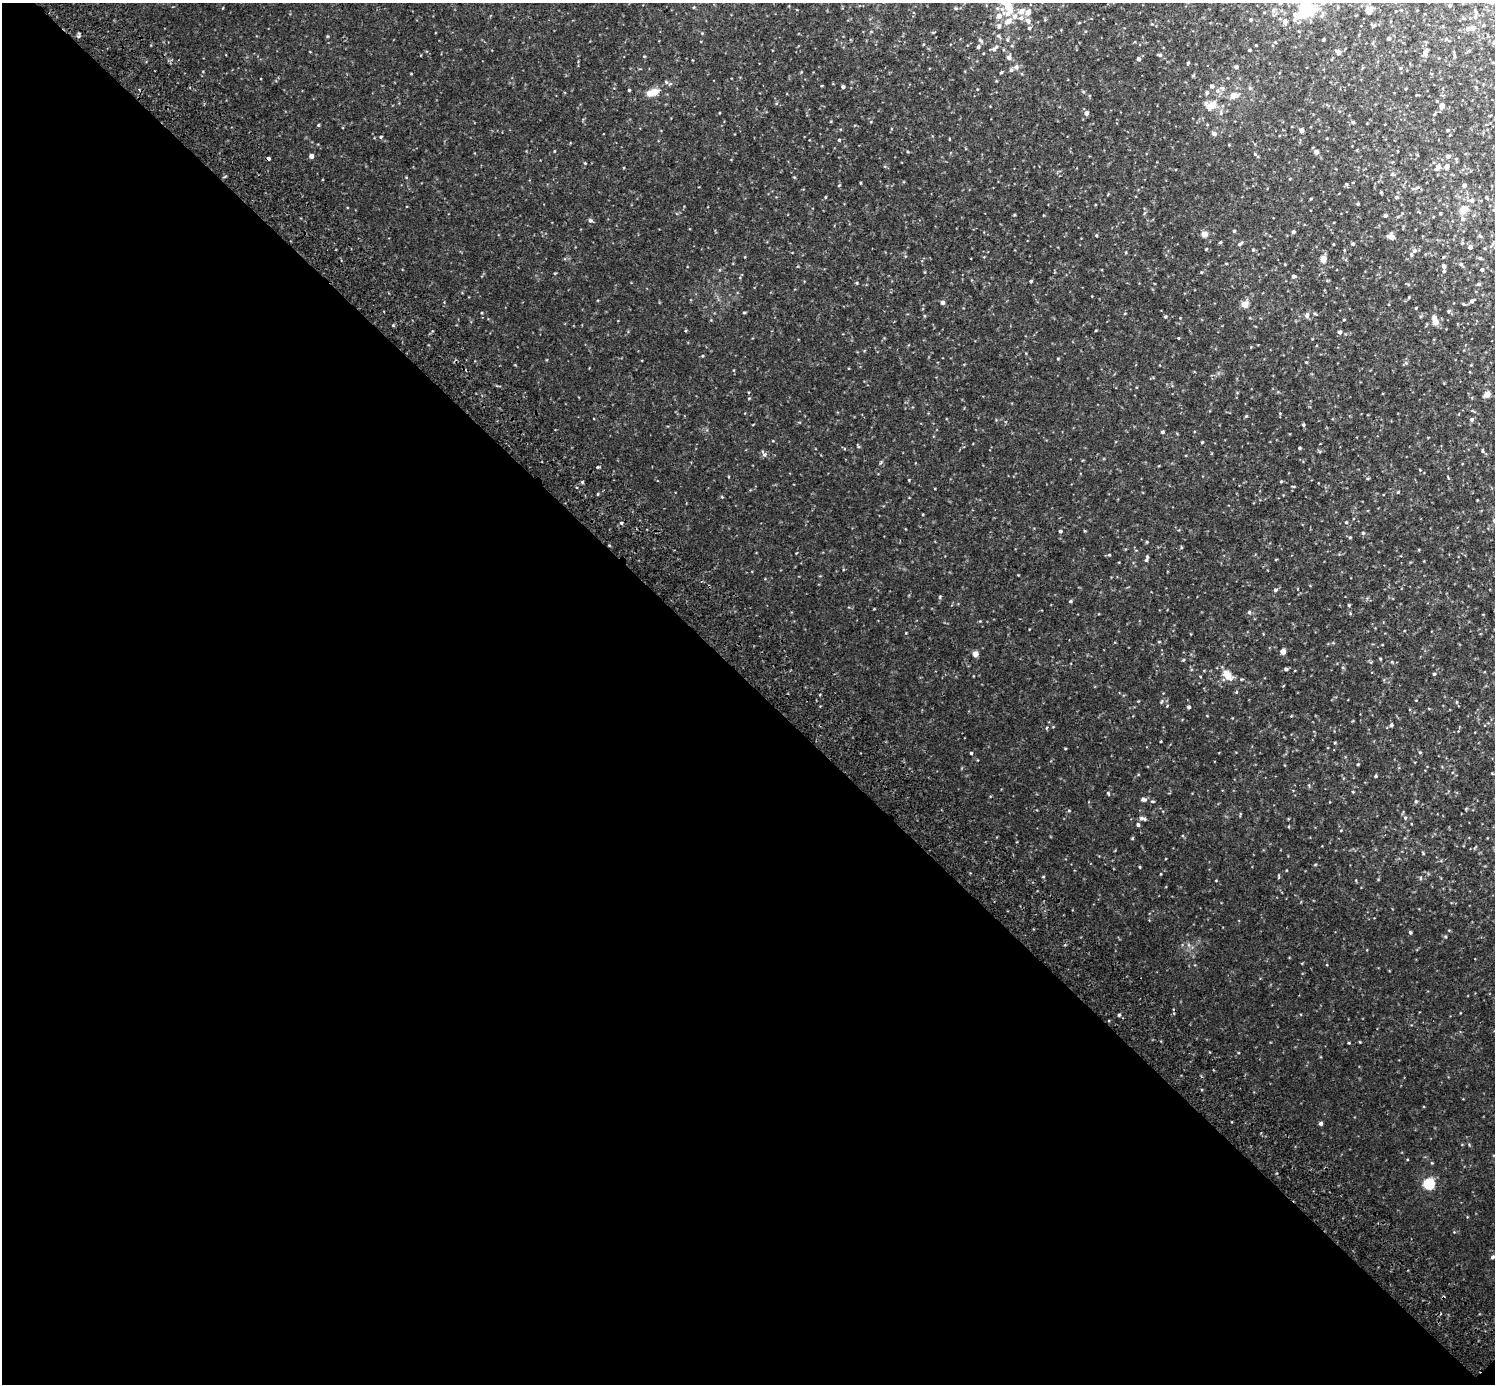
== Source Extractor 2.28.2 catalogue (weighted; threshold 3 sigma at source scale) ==
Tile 14 of 4 x 4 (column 2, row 4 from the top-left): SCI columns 1541-3033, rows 202-1583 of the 6070 x 6071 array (HDU 1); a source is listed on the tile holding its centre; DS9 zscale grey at full resolution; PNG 1497 x 1386 px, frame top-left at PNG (2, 3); no overlay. Shown black and unused: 51% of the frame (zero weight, under 2 of 3 exposures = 3% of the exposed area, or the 3 px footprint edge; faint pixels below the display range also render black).
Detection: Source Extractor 2.28.2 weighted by HDU 2 'WHT'; one run over the whole footprint, this tile lists its part. Background 0.0334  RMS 0.0087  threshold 0.0391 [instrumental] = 3 sigma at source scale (4.5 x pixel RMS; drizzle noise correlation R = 1.50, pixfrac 1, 0.05/0.05 arcsec/px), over >= 5 px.
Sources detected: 153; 2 inside a brighter object's white glare — not listed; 5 inside a brighter listed object's ellipse — not listed separately; the other 146 listed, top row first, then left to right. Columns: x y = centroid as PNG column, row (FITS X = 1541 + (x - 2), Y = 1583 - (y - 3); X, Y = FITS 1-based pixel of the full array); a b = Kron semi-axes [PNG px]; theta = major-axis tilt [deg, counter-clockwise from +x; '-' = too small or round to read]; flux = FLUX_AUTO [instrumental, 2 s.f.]
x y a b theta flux
1280 3 5 3 - 0.79
1008 5 16 9 -79 15
1273 10 6 5 - 1.9
1368 10 4 4 - 15
1022 11 8 6 38 4.4
1306 11 17 10 24 31
999 16 9 7 -69 4.4
1021 18 7 6 - 2.5
1250 19 4 3 - 0.91
1008 21 8 6 32 5.1
1028 21 7 6 - 3.2
1284 21 7 6 - 2.9
999 26 6 5 - 1.6
1373 26 6 3 37 0.9
1029 28 4 4 - 1.2
1472 28 5 4 - 5.3
1468 29 5 4 - 2
1389 38 4 4 - 1.3
1323 40 3 3 - 1.3
1256 45 3 3 - 0.57
978 47 6 4 90 1.3
994 49 6 5 - 1.9
1249 50 3 3 - 0.89
1338 52 8 4 -32 2.1
1425 52 5 5 - 4.4
1160 55 5 5 - 1.3
1009 57 6 6 - 2.3
1138 59 4 4 - 2.5
1188 63 4 4 - 0.78
1016 67 6 6 - 2.4
1236 67 5 4 - 1.7
1001 72 3 3 - 0.95
666 82 6 4 -72 1.1
1212 86 5 5 - 2
843 87 4 4 - 1.5
1222 88 7 6 - 2.5
1250 88 5 4 - 1.1
629 90 3 3 - 0.86
654 92 6 6 - 10
1207 92 5 4 - 1.5
1233 96 6 5 - 9
1211 105 10 7 13 13
1442 105 5 5 - 5.6
1086 113 5 4 - 3
1434 114 5 3 - 0.66
1353 122 4 4 - 1.1
318 125 4 3 - 0.86
1301 130 4 4 - 3.1
1448 130 4 4 - 0.83
1214 134 5 5 - 2.3
381 137 4 3 - 0.91
839 140 4 3 - 0.8
1316 152 5 5 - 2.8
311 156 4 4 - 4
1448 156 5 5 - 2.3
268 158 4 3 - 1.8
585 163 4 3 - 0.7
1447 166 5 5 - 2.5
1438 167 8 6 43 2.9
1464 185 5 4 - 2.1
825 197 4 3 - 0.59
1396 197 5 5 - 1.3
1486 197 4 3 - 0.91
1472 200 6 5 - 2.3
1358 204 5 3 - 0.83
1463 209 5 4 - 18
1440 213 3 2 - 0.74
1385 215 4 3 - 1.9
1463 219 6 6 - 1.9
590 220 5 5 - 1.7
1234 231 3 3 - 1.1
1293 232 5 4 - 1.4
1204 234 4 4 - 8.7
1096 235 4 4 - 0.89
1480 236 6 3 -18 0.86
1391 237 7 5 -17 5.3
1220 242 4 3 - 0.92
1240 244 8 4 47 1.3
1352 244 4 4 - 1.2
1470 247 4 4 - 2.1
1206 249 3 3 - 0.61
1414 250 7 7 - 2.3
1480 258 5 4 - 1.1
1323 259 4 4 - 13
1461 264 5 5 - 1.2
1443 266 5 4 - 2.3
1482 270 3 3 - 1.4
1444 271 4 3 - 1.1
1294 276 5 4 - 1.6
1031 281 4 3 - 1.1
1472 301 5 4 - 1.8
942 302 4 4 - 2.8
1245 304 6 6 - 6.7
1463 304 4 3 - 0.67
1416 308 3 3 - 0.6
1449 311 5 4 - 1.2
744 313 5 3 - 0.73
1307 315 7 5 82 2.2
1165 316 4 3 - 0.98
1435 321 8 5 -78 11
1340 332 4 4 - 2.1
1178 338 3 2 - 0.54
1487 394 4 4 - 11
1472 419 5 5 - 1.6
1303 425 4 3 - 1
1162 432 4 3 - 1.2
1202 442 3 3 - 0.67
1299 448 4 3 - 0.87
764 455 5 4 - 1.5
1281 481 5 3 - 0.79
582 482 5 3 - 0.81
1398 492 4 4 - 0.67
1346 522 4 3 - 0.73
621 523 4 3 - 0.91
1060 531 4 3 - 1.2
1363 533 5 4 - 1
1109 555 5 3 - 0.78
1146 560 7 5 74 1.7
1275 590 6 4 16 1.3
1070 601 4 3 - 1.1
1349 605 4 3 - 0.8
1249 612 5 5 - 1.1
1283 651 4 4 - 7
975 654 4 4 - 7.7
1183 660 5 3 - 0.71
1392 662 4 4 - 0.67
1286 669 5 4 - 1.3
1434 674 3 3 - 0.9
1227 675 15 9 -49 8
1188 707 4 3 - 1.5
1391 725 5 4 - 1.6
1047 728 4 3 - 1.2
971 753 3 3 - 0.93
1358 764 3 3 - 0.82
1375 776 4 4 - 0.88
1108 793 5 4 - 0.85
1144 800 7 5 -11 2
1069 811 5 3 - 0.75
1142 818 9 4 -16 1.9
1405 818 5 4 - 1.1
1138 825 5 4 - 1.4
1410 932 4 4 - 0.97
1119 1015 4 4 - 0.99
1321 1123 4 4 - 1.9
1429 1184 5 5 - 75
1492 1257 4 3 - 1.5
Overlapping masked pixels (flux is a lower limit): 1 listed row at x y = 268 158
Isophote crosses this tile's border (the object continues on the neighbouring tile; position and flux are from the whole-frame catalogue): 2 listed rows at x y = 1280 3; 1008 5
Unlisted compact peaks at least as high as the median listed source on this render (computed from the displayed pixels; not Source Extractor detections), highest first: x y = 598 467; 1445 937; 1360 1042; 857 283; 1246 416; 1065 748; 1416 801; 1043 877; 1014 215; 881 462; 1420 752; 839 185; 1162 701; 1335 743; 1058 359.